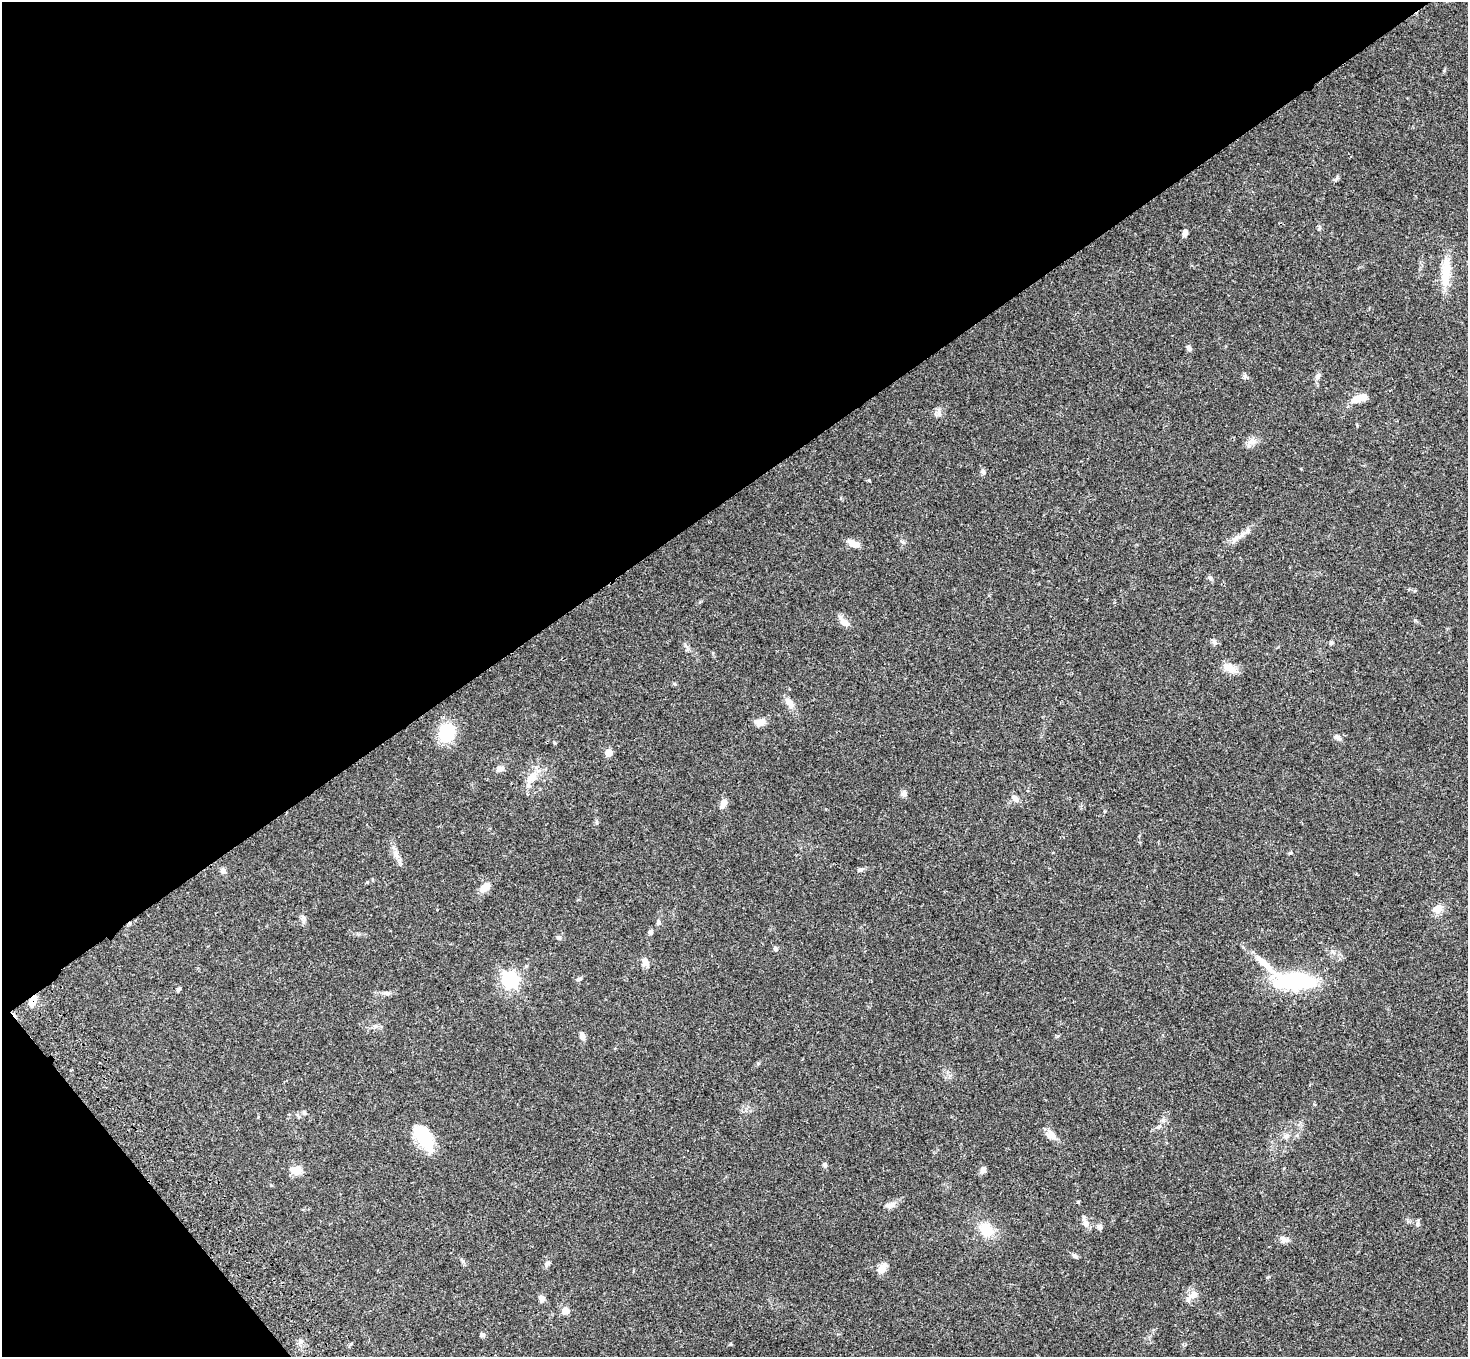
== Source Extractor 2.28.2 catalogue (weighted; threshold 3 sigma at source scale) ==
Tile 5 of 4 x 4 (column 1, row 2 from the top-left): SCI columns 107-1572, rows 3088-4442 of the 6075 x 6036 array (HDU 1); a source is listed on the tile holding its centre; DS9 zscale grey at full resolution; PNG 1470 x 1359 px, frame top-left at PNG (2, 2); no overlay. Shown black and unused: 39% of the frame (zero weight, under 3 of 4 exposures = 6% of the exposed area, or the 3 px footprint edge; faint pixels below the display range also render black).
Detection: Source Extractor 2.28.2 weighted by HDU 2 'WHT'; one run over the whole footprint, this tile lists its part. Background 0.0482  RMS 0.0054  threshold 0.0243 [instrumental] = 3 sigma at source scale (4.5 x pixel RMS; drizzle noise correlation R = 1.50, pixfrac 1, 0.05/0.05 arcsec/px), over >= 5 px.
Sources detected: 70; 1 inside a brighter object's white glare — not listed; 1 inside a brighter listed object's ellipse — not listed separately; the other 68 listed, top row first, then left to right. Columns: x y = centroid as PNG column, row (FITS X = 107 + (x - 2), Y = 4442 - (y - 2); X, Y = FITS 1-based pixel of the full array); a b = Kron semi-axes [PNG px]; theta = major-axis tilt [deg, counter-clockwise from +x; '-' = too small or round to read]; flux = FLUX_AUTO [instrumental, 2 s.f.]
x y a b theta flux
1185 233 8 6 72 2.1
1445 274 39 12 84 12
1189 348 8 5 -59 1.3
1245 376 6 5 - 0.99
1318 376 10 6 65 1.7
1362 397 14 9 23 4
1253 442 10 6 19 2.5
983 472 8 5 -89 1.1
869 481 5 3 - 0.47
1248 531 13 6 42 2.6
1234 540 14 4 55 2.1
853 543 13 7 -26 4.6
844 622 14 8 -36 3.7
1331 643 6 4 90 0.93
686 646 9 3 -32 1
1232 669 19 9 -22 4.6
790 703 14 8 -56 3.4
760 722 15 8 6 3.8
447 733 13 11 68 35
1338 738 10 5 -41 1.5
609 753 5 5 - 11
500 769 10 7 -2 2.2
532 777 18 10 40 6
904 794 8 7 - 1.8
1015 798 11 7 -47 2.5
723 804 12 7 66 2.5
597 822 6 4 -90 0.78
1290 853 5 3 - 0.61
396 854 9 8 - 2.5
400 863 7 4 -72 1
860 870 7 6 - 1.1
223 871 8 6 -48 1.5
485 887 14 8 36 5
1438 909 12 9 33 5.2
658 922 9 5 75 1.1
651 932 6 5 - 1.3
559 937 7 6 - 1.1
775 949 6 5 - 1.2
645 962 10 7 -68 3
1264 964 33 8 -42 9.2
510 979 7 6 - 150
579 979 8 5 16 0.95
1294 981 51 18 -2 45
178 989 5 4 - 0.94
387 993 11 6 4 1.7
33 1001 12 8 67 4.2
582 1036 8 6 -73 2.4
304 1112 6 5 - 0.84
1159 1127 7 5 31 1
1051 1135 14 10 -44 4
1286 1136 8 7 - 2
423 1137 33 16 -59 18
825 1165 6 5 - 1
296 1170 15 10 4 4.8
983 1170 8 7 - 2
891 1205 15 7 12 2.6
1085 1222 18 6 -67 2.6
1417 1224 7 6 - 1.2
1099 1227 9 7 -54 1.4
986 1229 13 10 -50 12
1284 1239 10 8 -54 2.1
1074 1256 8 5 -37 1.1
547 1264 10 5 40 1.3
882 1268 15 8 50 3.5
1193 1295 13 9 46 3.6
541 1298 7 6 - 2.3
566 1310 9 8 - 3.2
482 1335 6 5 - 1.2
Overlapping masked pixels (flux is a lower limit): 1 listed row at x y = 33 1001
Unlisted compact peaks at least as high as the median listed source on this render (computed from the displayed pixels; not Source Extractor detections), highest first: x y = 1057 1036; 1337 177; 1444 70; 730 1344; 1210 578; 1214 642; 463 1261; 939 413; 758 1063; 555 743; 903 542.